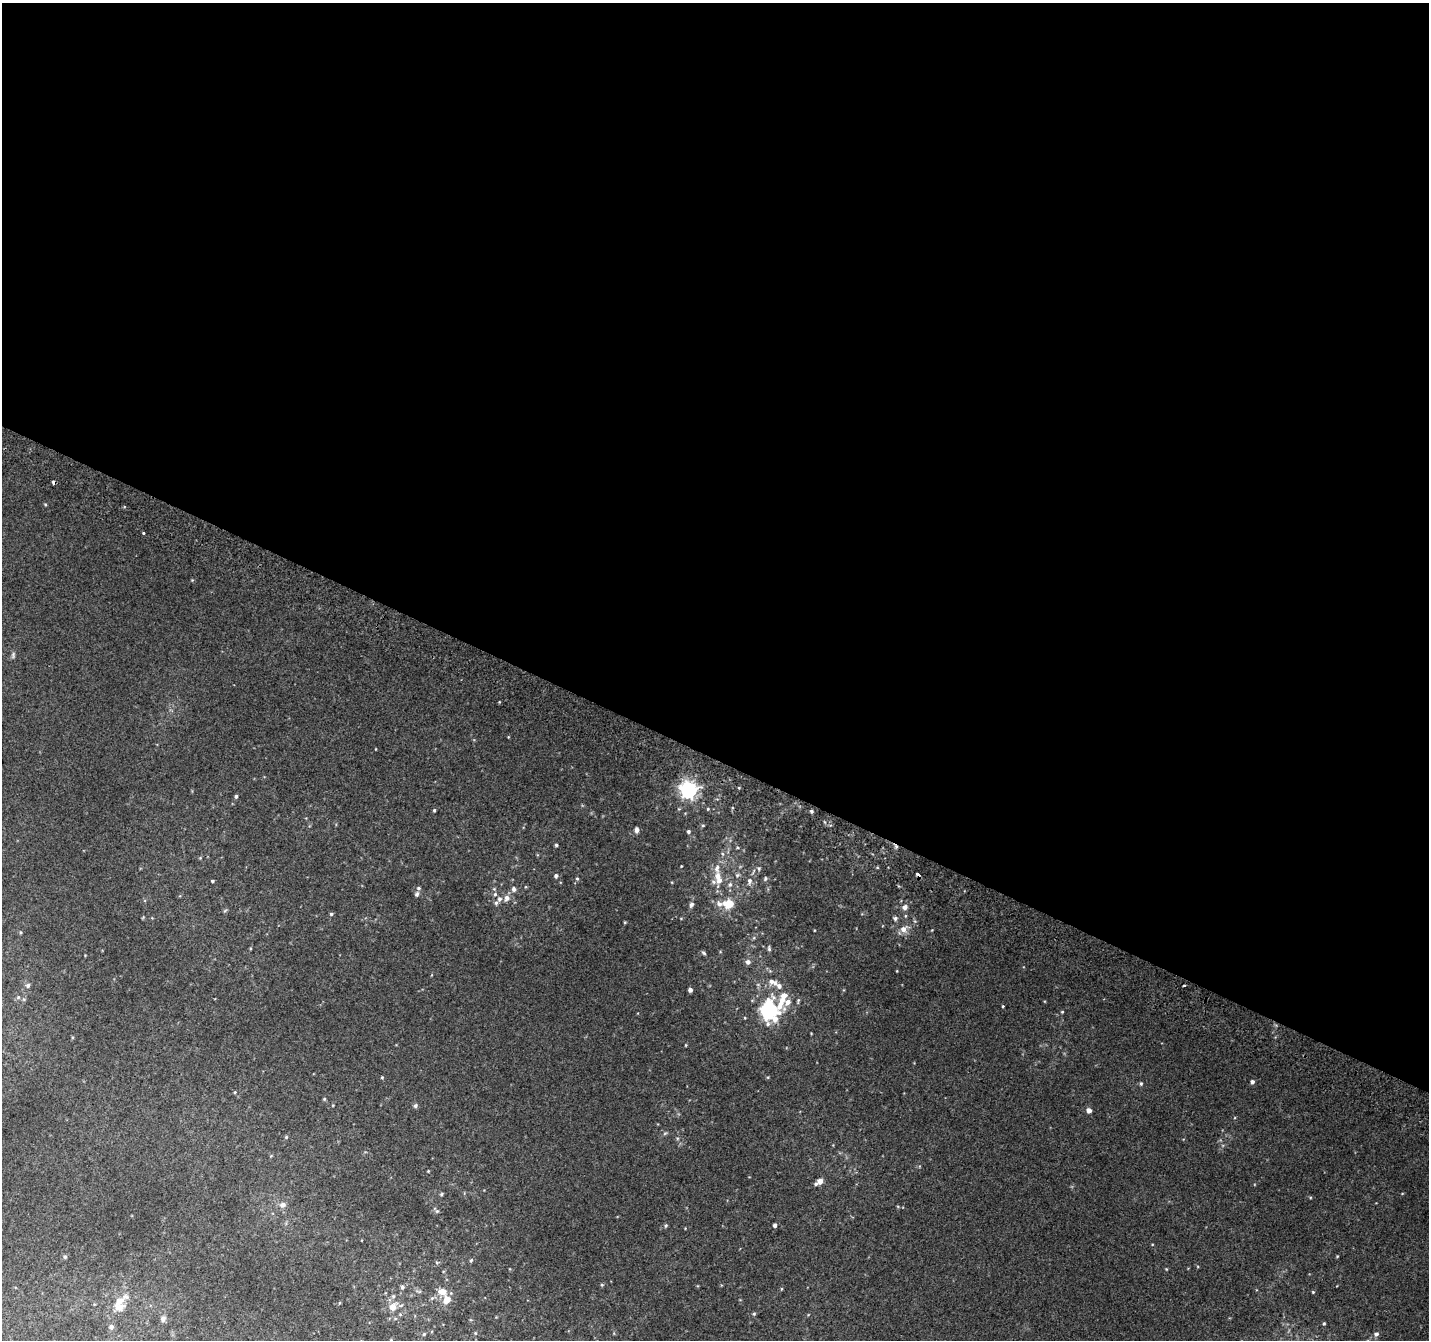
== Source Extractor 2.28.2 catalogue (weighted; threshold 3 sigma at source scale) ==
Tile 3 of 4 x 4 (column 3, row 1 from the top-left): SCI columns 2884-4310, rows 4321-5658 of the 5758 x 5899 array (HDU 1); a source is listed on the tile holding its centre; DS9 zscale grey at full resolution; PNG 1431 x 1342 px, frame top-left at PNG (2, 3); no overlay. Shown black and unused: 57% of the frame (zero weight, under 2 of 3 exposures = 2% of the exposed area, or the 3 px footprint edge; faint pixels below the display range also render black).
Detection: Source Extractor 2.28.2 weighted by HDU 2 'WHT'; one run over the whole footprint, this tile lists its part. Background 0.0817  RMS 0.014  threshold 0.0628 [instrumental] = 3 sigma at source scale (4.5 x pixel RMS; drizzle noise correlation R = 1.50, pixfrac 1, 0.0396/0.0396 arcsec/px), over >= 5 px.
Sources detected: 115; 1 inside a brighter object's white glare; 3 cosmic-ray / hot-pixel residue — not listed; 12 inside a brighter listed object's ellipse — not listed separately; the other 99 listed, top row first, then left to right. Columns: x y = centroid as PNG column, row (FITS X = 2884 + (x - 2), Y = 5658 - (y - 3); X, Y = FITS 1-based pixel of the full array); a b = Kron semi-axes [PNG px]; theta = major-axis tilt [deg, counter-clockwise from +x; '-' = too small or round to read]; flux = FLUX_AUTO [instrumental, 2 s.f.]
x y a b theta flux
45 504 4 4 - 1.4
143 533 3 3 - 6.1
13 655 9 5 76 2.9
508 737 4 3 - 0.95
375 749 3 2 - 0.85
689 790 7 6 - 570
236 796 4 4 - 2.9
708 809 4 4 - 1.3
434 810 4 3 - 1.7
811 811 4 4 - 2.8
703 825 4 4 - 1.5
637 830 7 5 88 4.2
688 831 4 4 - 2.6
556 845 4 4 - 2.1
737 848 5 4 - 1.7
722 854 6 4 -88 1.9
200 858 5 4 - 1.4
681 866 2 2 - 0.83
717 868 14 8 85 9.3
759 868 6 5 - 2.7
737 875 7 5 17 2.9
918 875 4 3 - 8.4
556 876 5 5 - 3.3
577 878 5 4 - 1.8
765 879 6 5 - 2.2
212 881 4 3 - 1.9
749 881 8 6 -87 5.1
714 882 10 5 -7 3.7
730 885 7 6 - 3.9
514 889 7 6 - 4.6
417 894 7 5 72 3.1
495 894 5 5 - 2.6
507 898 10 7 59 7.5
496 903 6 5 - 3
728 904 15 10 -2 23
691 905 7 6 - 3.6
905 907 6 6 - 5.9
331 914 5 4 - 2.2
895 918 6 5 - 3.2
915 921 5 5 - 2.1
625 922 5 3 - 1.2
904 929 11 8 34 10
932 930 3 3 - 0.93
21 932 5 3 - 1.4
250 948 4 2 - 1
769 949 7 4 -82 2.7
704 953 6 4 -40 2.3
748 962 6 6 - 5.4
897 971 4 3 - 0.98
772 982 16 8 -24 11
28 985 6 5 - 3.3
690 990 4 4 - 5.1
18 997 5 5 - 2.3
788 1002 41 12 43 25
1003 1006 3 3 - 1.3
769 1008 20 14 -79 71
1062 1012 4 3 - 1.3
686 1045 4 3 - 1.1
382 1077 4 4 - 1.6
768 1077 4 3 - 1.2
1252 1082 4 4 - 3.9
1141 1084 5 4 - 2
235 1092 4 4 - 1.3
324 1099 5 4 - 1.5
333 1105 4 3 - 1
415 1106 6 5 - 3
1089 1110 5 5 - 7
665 1133 7 4 44 1.9
286 1137 5 4 - 1.7
428 1171 3 3 - 1.1
820 1181 5 5 - 10
441 1194 5 4 - 2
282 1205 9 7 23 6.5
437 1211 6 6 - 2.5
666 1225 5 5 - 2.2
775 1225 4 3 - 3.6
1337 1256 4 4 - 1.1
65 1257 5 4 - 1.9
471 1260 5 4 - 2.4
437 1263 6 5 - 2.1
1166 1269 4 3 - 1.1
602 1285 5 4 - 1.8
402 1287 6 5 - 3.4
781 1289 5 3 - 1.3
419 1291 8 4 -9 2.5
442 1291 9 7 -13 14
1313 1292 4 4 - 1.4
393 1296 5 5 - 2.5
447 1299 7 7 - 17
119 1302 19 10 51 20
393 1307 7 6 - 17
754 1314 5 4 - 1.9
163 1319 9 7 76 5.1
1324 1323 4 4 - 1.5
111 1327 6 6 - 5
475 1333 5 4 - 1.6
424 1334 5 4 - 1.8
1376 1334 6 6 - 4
391 1340 4 3 - 1.1
Overlapping masked pixels (flux is a lower limit): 1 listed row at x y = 918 875
Isophote crosses this tile's border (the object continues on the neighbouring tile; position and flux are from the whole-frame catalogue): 1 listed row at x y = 391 1340